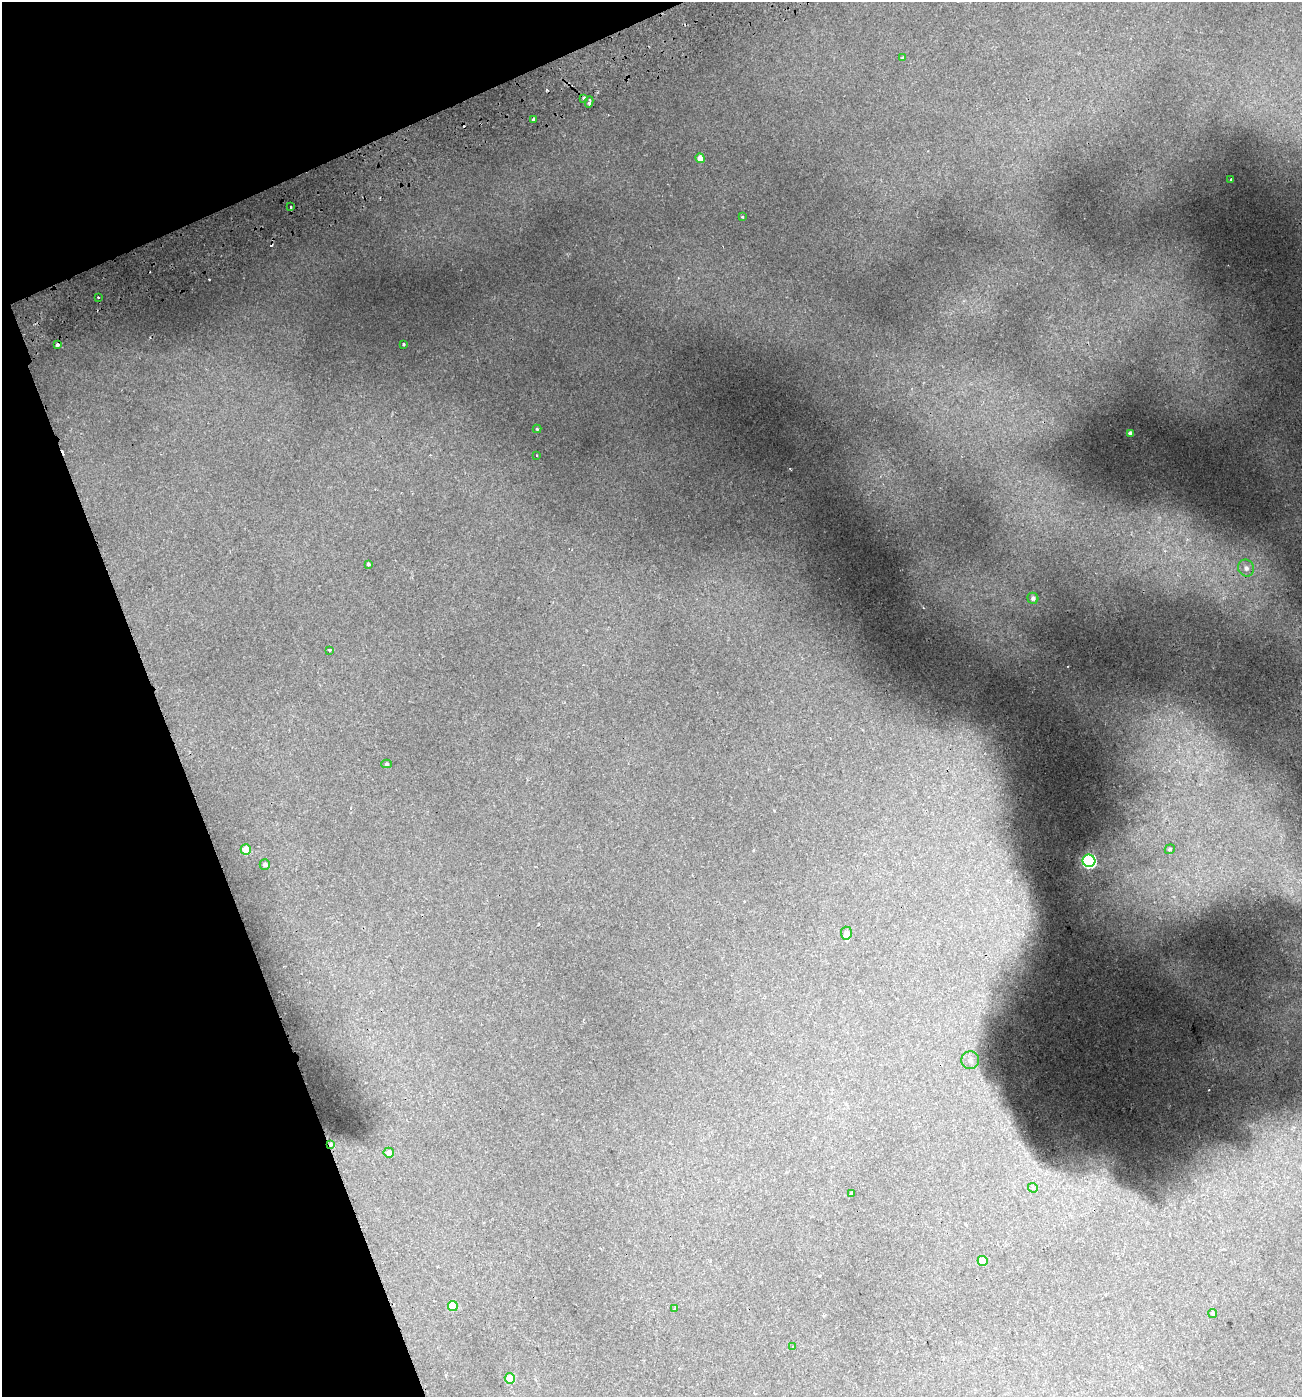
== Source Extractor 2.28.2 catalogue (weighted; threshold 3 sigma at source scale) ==
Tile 5 of 4 x 4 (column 1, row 2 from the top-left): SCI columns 111-1410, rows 2850-4244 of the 5479 x 5695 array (HDU 1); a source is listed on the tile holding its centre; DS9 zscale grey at full resolution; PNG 1304 x 1399 px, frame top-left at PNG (2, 2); each listed source drawn as its Kron ellipse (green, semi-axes under 4 px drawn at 4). Shown black and unused: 19% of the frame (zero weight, under 2 of 3 exposures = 3% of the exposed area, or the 3 px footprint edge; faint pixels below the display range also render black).
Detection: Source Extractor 2.28.2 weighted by HDU 2 'WHT'; one run over the whole footprint, this tile lists its part. Background 0.0307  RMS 0.0042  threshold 0.0189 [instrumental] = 3 sigma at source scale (4.5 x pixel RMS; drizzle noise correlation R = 1.50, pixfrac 1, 0.0396/0.0396 arcsec/px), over >= 5 px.
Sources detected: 42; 6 cosmic-ray / hot-pixel residue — neither listed nor drawn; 1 inside a brighter listed object's ellipse — not listed separately; the other 35 listed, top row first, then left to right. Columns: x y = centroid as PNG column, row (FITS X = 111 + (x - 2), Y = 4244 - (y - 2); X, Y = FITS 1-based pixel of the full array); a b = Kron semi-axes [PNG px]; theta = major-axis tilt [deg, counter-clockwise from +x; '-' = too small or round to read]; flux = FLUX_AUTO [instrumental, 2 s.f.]
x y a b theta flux
903 58 3 3 - 1.4
584 98 3 3 - 1.8
589 102 5 3 - 1.8
534 119 4 3 - 2.1
700 158 5 4 - 2.8
1231 180 3 2 - 0.37
291 207 3 2 - 0.77
742 217 3 3 - 0.36
98 297 2 2 - 0.45
403 344 3 2 - 0.51
57 345 4 3 - 3
537 429 4 4 - 0.46
1130 433 3 3 - 0.98
537 455 3 2 - 0.48
368 564 4 3 - 0.81
1246 568 8 8 - 2.1
1033 598 6 5 - 1
330 650 3 3 - 1.5
387 764 5 4 - 0.62
1170 849 5 4 - 0.92
246 850 5 5 - 6.2
1089 861 6 6 - 70
265 864 5 5 - 0.86
846 933 6 5 - 1.8
970 1060 9 8 - 2.6
331 1144 3 3 - 1.2
389 1153 5 5 - 1.9
1033 1188 5 4 - 1
851 1193 3 3 - 1.6
983 1261 5 5 - 6.1
453 1306 5 5 - 7.9
675 1309 3 3 - 1.7
1213 1313 4 4 - 0.71
793 1347 4 3 - 0.37
510 1378 5 5 - 6.9
Overlapping masked pixels (flux is a lower limit): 2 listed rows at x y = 57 345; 331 1144
Unlisted compact peaks at least as high as the median listed source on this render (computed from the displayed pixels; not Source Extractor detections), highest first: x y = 1026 913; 996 1097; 209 279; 1026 901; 996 1088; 790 469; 1040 1169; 1033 1162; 1026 1153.